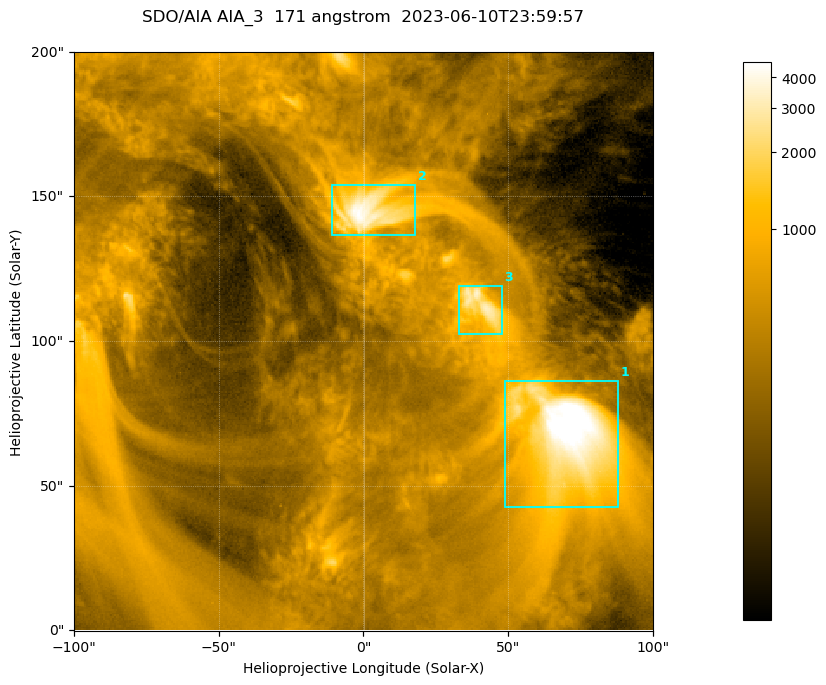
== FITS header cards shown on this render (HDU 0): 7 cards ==
TELESCOP= 'SDO/AIA '           / For AIA: SDO/AIA
INSTRUME= 'AIA_3   '           / For AIA: AIA_ATA1, AIA_ATA2, AIA_ATA3 or AIA_AT
WAVELNTH=                  171 / [angstrom] Wavelength
WAVEUNIT= 'angstrom'           / Wavelength unit: angstrom
DATE-OBS= '2023-06-10T23:59:57.352' / [ISO] Date when observation started; ISO 8
CTYPE1  = 'HPLN-TAN'           / CTYPE1; Typically HPLN
CTYPE2  = 'HPLT-TAN'           / CTYPE2; Typically HPLT

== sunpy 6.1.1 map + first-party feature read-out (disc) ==
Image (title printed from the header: SDO/AIA AIA_3  171 angstrom  2023-06-10T23:59:57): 334 x 334 px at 0.599 arcsec/px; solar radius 945 arcsec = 1577 px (partial field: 1.4% of the solar disc is inside the frame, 100% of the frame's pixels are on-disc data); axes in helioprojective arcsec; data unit not stated in the header (colour bar unlabelled)
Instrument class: DISC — disc imager (sunpy class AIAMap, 171 A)
Bright regions (active regions / flare kernels): reference = the on-disc median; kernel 3 px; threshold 5 sigma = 1105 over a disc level ~354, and >= 1.15x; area >= 111 px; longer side >= 4 px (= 2.4 arcsec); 3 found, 3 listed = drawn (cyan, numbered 1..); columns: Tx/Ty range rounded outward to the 2 arcsec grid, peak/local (2 s.f.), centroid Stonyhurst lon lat
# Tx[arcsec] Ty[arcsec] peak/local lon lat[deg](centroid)
1 48..88 42..86 17 +4 +4
2 -12..18 136..154 12 +0 +9
3 32..48 102..120 9.1 +2 +7